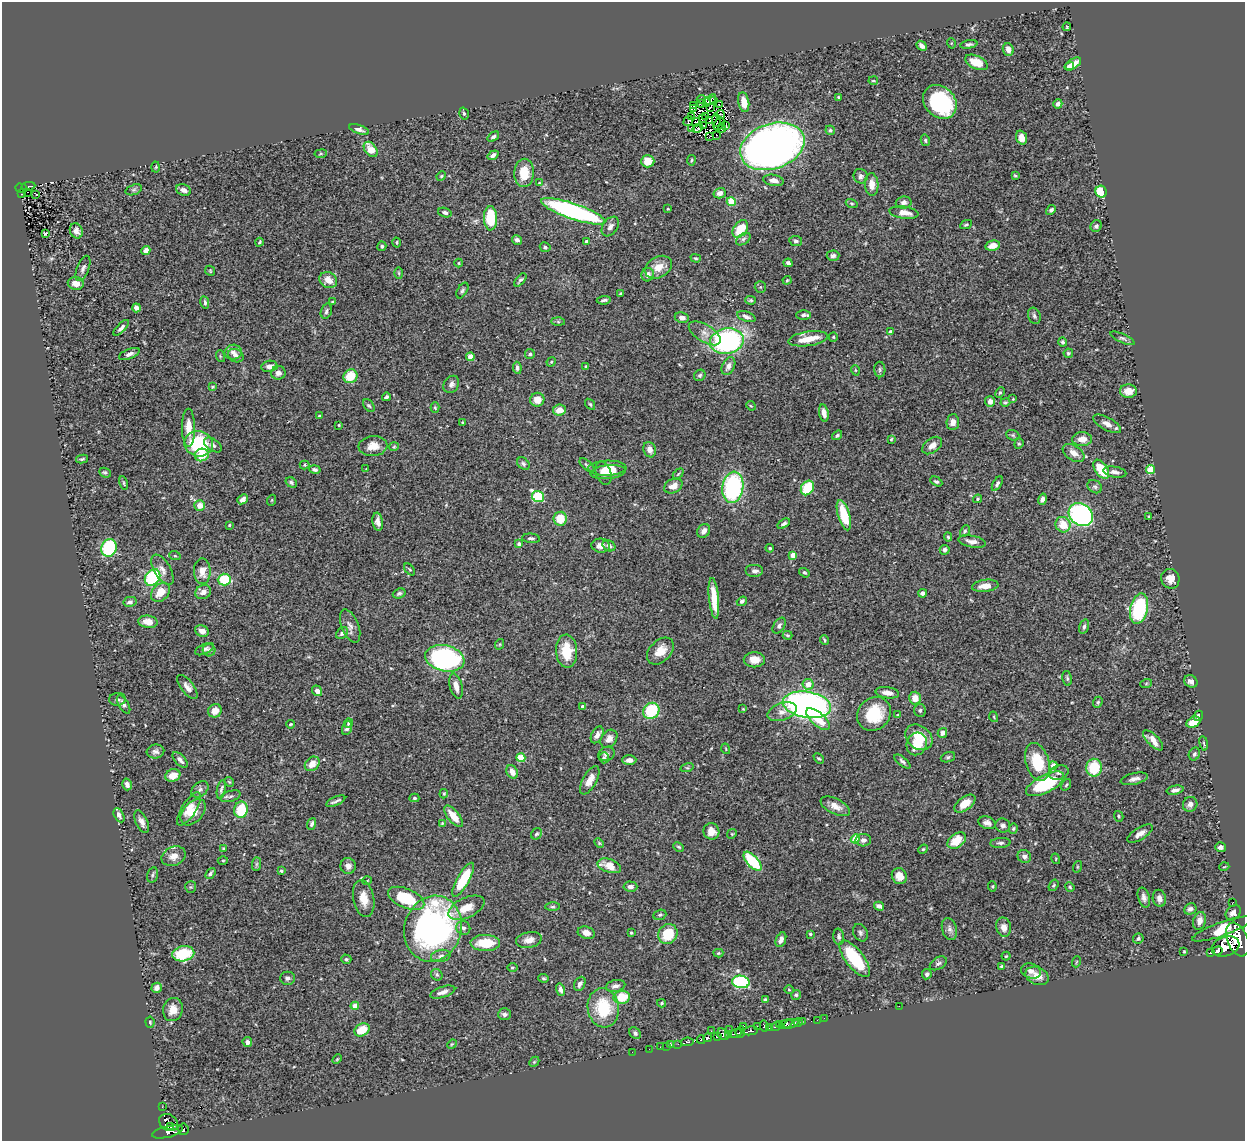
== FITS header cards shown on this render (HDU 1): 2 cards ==
NAXIS1  =                 1243
NAXIS2  =                 1139

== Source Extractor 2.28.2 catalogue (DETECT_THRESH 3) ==
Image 1243 x 1139 px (HDU 1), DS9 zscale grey, 1 PNG px = 1 image px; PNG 1247 x 1143 px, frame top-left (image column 1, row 1139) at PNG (2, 2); each listed source drawn as its Kron ellipse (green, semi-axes under 4 px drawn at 4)
Background 0.491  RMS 0.024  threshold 0.0733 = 3 sigma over >= 5 px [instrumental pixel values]
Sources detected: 484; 4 with non-positive FLUX_AUTO (blend fragments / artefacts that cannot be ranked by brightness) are neither listed nor drawn; the other 480 listed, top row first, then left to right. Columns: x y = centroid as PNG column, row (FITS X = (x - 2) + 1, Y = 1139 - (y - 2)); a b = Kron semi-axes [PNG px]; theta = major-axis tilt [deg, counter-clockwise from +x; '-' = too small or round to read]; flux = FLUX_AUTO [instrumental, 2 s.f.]
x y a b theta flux
1067 27 4 3 - 1.7
951 43 5 3 - 1.5
969 44 8 4 10 3.6
922 46 6 4 -42 7
1008 49 6 5 - 10
976 62 12 6 -25 25
1073 64 9 5 31 14
1069 66 5 4 - 7.7
873 81 5 2 - 1.7
838 97 4 3 - 1.6
701 99 4 2 - 1.7
711 99 6 2 36 1.6
713 101 4 2 - 2.3
707 102 3 2 - 1.3
744 102 10 5 -80 21
940 102 18 15 -46 170
702 104 2 2 - 1.7
1058 104 5 4 - 6
693 105 3 2 - 0.91
719 105 3 2 - 0.95
710 107 3 2 - 1.4
693 109 4 2 - 2.3
464 114 6 4 -73 2.9
720 114 4 2 - 0.85
705 116 4 2 - 0.7
691 117 3 2 - 3.2
703 118 3 2 - 1.1
710 120 3 2 - 1.4
716 120 7 3 -82 3.1
688 121 5 3 - 2.7
696 122 4 2 - 0.79
719 124 7 4 57 3.7
704 126 4 2 - 0.41
726 126 4 3 - 3.4
698 128 5 2 - 2
722 128 4 2 - 1.1
359 129 10 4 -18 6.7
691 129 3 2 - 2.7
830 130 5 4 - 2.7
716 135 3 2 - 2.9
710 136 3 2 - 3.5
493 137 6 4 38 4.1
1022 138 7 5 -70 13
925 140 6 4 -77 2.5
772 146 33 22 19 1100
371 149 8 5 -53 27
321 154 6 3 9 2.1
493 155 6 4 35 6
691 160 5 2 - 1.7
648 161 6 6 - 23
156 167 5 3 - 1.6
524 173 14 10 88 35
441 176 5 4 - 1.9
861 176 7 7 - 5
1015 176 4 3 - 2
774 180 10 5 -11 9.2
539 183 3 3 - 1
872 184 11 7 -87 15
28 186 7 3 10 31
21 188 6 3 -17 18
134 190 8 5 19 3.7
184 190 8 5 -19 7.3
28 192 3 2 - 2.4
1101 192 6 5 - 71
720 193 6 5 - 10
22 194 3 2 - 8
36 194 3 2 - 1.8
731 202 4 4 - 51
852 203 6 4 -18 2.1
904 203 8 6 8 6.2
668 209 4 3 - 1.3
1051 210 5 4 - 3.8
573 211 34 8 -19 380
445 212 7 4 -17 5.3
904 213 14 6 -8 17
490 218 12 6 -88 62
966 225 6 3 26 2.4
1096 226 6 5 - 4.3
610 227 11 7 55 7.3
740 229 10 6 52 38
76 231 8 6 -67 7.8
45 234 3 3 - 1.9
743 239 8 5 36 3.8
517 240 5 4 - 5.5
586 241 4 3 - 3
796 241 6 5 - 3.7
259 242 4 3 - 2.1
397 242 5 4 - 2.1
382 246 5 4 - 2.9
993 246 7 5 12 11
545 247 5 4 - 3.2
146 250 5 4 - 9.2
833 256 6 5 - 3.9
696 258 5 4 - 1.9
459 263 4 4 - 1.6
788 263 4 4 - 4.2
659 267 14 10 28 18
83 268 13 6 69 6.6
210 271 5 4 - 2
399 273 6 4 -88 2.1
648 275 7 6 - 7.9
328 280 9 7 -29 17
520 280 8 4 49 4
787 280 4 4 - 1.9
76 283 8 6 -11 16
760 287 6 5 - 2.4
462 290 8 5 60 3.5
621 294 4 3 - 2.1
604 300 7 3 6 3.8
751 300 5 4 - 2.2
205 302 6 4 -79 3
332 302 4 3 - 1.6
136 308 4 4 - 4.8
326 311 8 5 73 4.3
803 315 7 5 -3 5.4
1034 316 8 6 -70 4.1
746 317 9 5 -19 5.7
682 318 7 5 -10 7
558 322 6 4 -1 2.4
121 328 10 4 45 5.6
890 332 4 4 - 7.2
705 333 18 8 -32 14
833 337 5 4 - 2
1123 338 13 4 -24 3.9
808 339 20 7 8 37
727 341 17 12 11 310
1063 342 4 4 - 3
233 352 8 7 - 7.7
1068 353 4 4 - 2.4
129 354 11 5 23 6.9
530 354 5 5 - 3.2
220 356 6 4 -73 1.9
236 356 8 6 -27 6.7
470 357 4 4 - 31
551 362 5 4 - 1.8
269 366 8 5 10 8.4
728 366 9 6 63 6.8
586 367 3 2 - 1.8
517 368 6 4 -82 4.3
880 369 8 5 -89 3.2
855 370 5 3 - 1.4
278 373 7 7 - 7.9
700 375 6 5 - 2.8
350 376 7 6 - 37
451 384 9 7 56 6.1
212 387 4 3 - 1.6
1128 391 8 6 -3 14
1000 393 5 4 - 2.5
386 397 4 3 - 3.3
1013 399 3 3 - 1.2
537 400 7 7 - 18
990 401 5 5 - 8.7
1005 402 5 4 - 2.6
590 404 6 3 -54 2.2
369 406 7 5 -47 2.7
751 406 5 4 - 1.7
435 408 5 4 - 1.9
559 410 6 5 - 18
824 413 9 4 -81 11
319 416 4 3 - 1.4
462 422 4 3 - 1.6
953 422 8 6 84 11
1107 424 15 6 -29 11
339 425 4 3 - 1.5
188 428 19 6 -90 23
837 435 5 4 - 3.1
1013 435 7 5 -21 2.6
891 439 3 3 - 1.6
1082 439 10 7 0 14
199 444 14 12 -16 130
1019 444 5 4 - 2.1
213 445 10 6 -35 5.7
373 446 14 10 6 18
932 446 11 7 38 11
394 447 5 4 - 1.7
650 450 8 6 -72 8.3
1073 453 12 7 -35 12
202 455 7 6 - 27
82 459 6 4 11 2.6
523 464 7 5 -46 3.5
305 465 5 4 - 2
587 465 9 4 -41 3.7
607 468 19 7 2 17
315 469 6 4 -12 3.9
366 469 3 3 - 1.1
1101 469 11 6 -55 55
1151 470 4 4 - 77
608 472 18 7 5 16
1115 472 11 5 -9 7.3
105 473 6 4 -24 2.9
604 473 12 7 -70 11
678 474 6 3 45 1.9
936 481 6 4 -29 3.1
291 482 6 4 -35 3.1
124 483 7 4 -77 2.2
997 484 8 4 59 3.3
673 486 10 7 27 13
733 487 15 10 82 200
1095 487 8 6 -35 3.9
807 488 8 6 56 60
538 497 6 5 - 110
243 499 6 4 40 6
978 499 5 4 - 1.9
1042 499 6 4 75 5.1
272 500 5 3 - 1.7
200 506 5 5 - 17
844 515 16 6 -74 45
1081 515 13 10 -38 410
1149 517 3 2 - 1.6
560 519 7 6 - 31
378 522 9 5 -80 9
784 524 7 3 33 3.7
229 525 4 3 - 1.7
1063 525 8 7 - 27
704 531 7 6 - 8.5
965 531 6 4 61 2.9
948 537 4 4 - 2.6
531 538 9 4 -5 3.8
972 542 14 5 -10 10
519 544 3 3 - 5
601 546 9 7 -4 10
609 546 7 5 -32 6.1
109 548 9 7 71 140
770 548 4 4 - 2.7
945 550 5 5 - 4.9
793 555 4 4 - 19
175 556 6 3 -18 2
410 569 7 3 -50 2.1
162 570 17 8 -59 12
202 571 13 8 -89 16
755 571 9 6 0 5.6
804 573 6 4 -36 2.3
153 578 9 7 52 120
1170 579 10 9 - 15
224 580 6 6 - 65
985 586 13 6 7 16
160 592 11 8 47 27
203 592 8 6 30 9.2
399 593 6 5 - 3.8
923 593 4 4 - 6.1
714 598 20 5 -84 29
742 601 5 4 - 4.5
130 602 6 5 - 4.6
1139 609 15 8 77 140
148 622 9 6 -7 17
350 626 17 8 -69 10
779 626 9 5 57 4.6
1084 626 7 5 74 4.8
202 631 7 5 -23 9.8
342 633 7 5 45 4.5
787 635 5 3 - 1.9
824 640 5 3 - 2.2
500 644 5 3 - 1.7
204 649 10 5 25 4.6
209 650 6 6 - 3.9
567 651 16 10 -86 43
660 651 16 10 45 23
445 658 20 13 -12 310
754 660 10 7 -1 16
1067 678 7 5 -80 3.3
1191 681 7 6 - 6.3
808 684 5 5 - 18
1146 684 6 4 20 2.1
456 686 13 6 -76 14
187 687 14 6 -52 9.2
317 691 5 4 - 7.3
887 693 12 5 -7 11
915 698 6 6 - 16
118 699 8 6 2 4.1
1098 702 6 4 68 2.5
123 704 10 5 -59 5.4
807 705 24 13 -9 700
582 706 4 4 - 3.1
743 709 4 4 - 1.3
920 710 6 6 - 3.8
215 711 7 6 - 16
651 711 9 7 41 82
782 712 15 8 18 12
874 714 18 15 44 67
898 715 4 4 - 1.5
1198 716 5 4 - 4.4
994 717 5 3 - 1.7
818 719 14 6 -41 35
1193 722 7 5 25 25
349 723 5 4 - 2.3
290 724 4 3 - 1.7
347 728 7 4 69 5.2
942 733 5 4 - 8.8
597 735 9 5 63 11
919 737 15 11 -39 43
609 739 10 7 53 12
1153 740 13 5 -45 14
1204 743 7 3 -81 2.2
917 744 11 10 - 31
726 749 5 3 - 1.5
155 751 9 7 5 5.8
606 754 8 7 - 6.1
1194 754 6 5 - 3.6
948 757 7 5 20 3
521 758 4 4 - 57
604 758 5 5 - 2.4
819 758 6 4 -44 2.3
180 760 9 5 -47 7.2
629 760 7 5 2 8.2
902 761 9 4 -39 4
1037 762 19 11 -74 61
312 764 8 6 41 16
1053 766 4 4 - 14
687 768 7 4 17 2.2
1094 768 9 8 - 56
512 772 7 5 -61 13
1059 772 10 7 20 6.2
173 775 7 6 - 18
1134 779 14 5 14 8.2
590 780 16 7 61 17
229 782 5 4 - 1.9
127 784 6 4 -74 5.9
1045 784 21 9 27 110
1066 785 6 3 54 2
200 789 10 6 40 5.4
221 789 9 3 77 4.1
1175 790 8 4 12 6.8
444 794 4 3 - 1.9
230 796 10 5 17 4.6
414 798 5 4 - 2.5
336 801 10 2 23 3.9
965 803 12 6 35 23
1190 804 7 7 - 8.5
835 806 16 7 -26 14
189 809 19 7 58 19
241 810 8 7 - 54
193 812 15 9 48 22
119 815 7 4 -62 5.5
453 816 13 6 -51 25
1119 816 5 4 - 2.5
142 822 12 6 -66 8.3
442 823 4 4 - 1.5
987 823 9 6 -21 6.9
312 824 6 4 69 4.1
1003 825 7 7 - 5.6
1013 829 5 4 - 2.3
711 831 8 8 - 16
1140 833 14 6 31 9.7
536 834 6 5 - 3.3
732 834 5 4 - 1.9
855 839 5 4 - 45
863 840 8 6 1 6.3
957 841 10 7 36 30
599 843 6 3 -45 1.7
1000 843 10 5 3 4.9
679 847 5 3 - 2.1
1220 847 5 5 - 6.9
224 848 4 3 - 2.1
923 849 5 4 - 1.9
174 856 12 9 23 14
1024 856 7 6 - 6.2
1056 859 5 3 - 1.3
223 861 5 3 - 1.7
753 861 12 5 -47 76
256 864 7 4 89 3.1
348 866 8 7 - 8.8
609 866 12 6 -18 24
1077 867 6 4 72 1.7
1224 867 5 3 - 1.5
281 871 3 3 - 2
210 873 6 4 51 3.7
152 875 8 5 74 3.4
899 876 8 7 - 17
463 880 19 6 60 72
367 881 4 3 - 1.3
1053 885 6 4 54 2.3
630 886 7 5 -4 6.7
992 886 5 4 - 2
191 887 6 5 - 2.1
1070 887 5 4 - 2.1
1144 897 10 5 -74 6.7
406 898 19 9 -23 82
1159 898 9 6 -78 8.5
364 899 19 10 -79 21
1233 902 3 2 - 1.8
879 906 5 4 - 7.8
553 907 7 3 1 2.6
466 908 19 10 25 24
1190 909 6 5 - 5.1
1233 913 8 6 45 8.6
660 915 6 5 - 3.1
1200 921 9 6 72 10
1004 927 10 7 -78 10
463 928 7 6 - 5.2
433 929 33 28 74 560
949 929 11 7 -74 6.7
1222 929 32 7 20 69
586 933 9 6 -14 10
631 933 3 3 - 2.5
860 933 9 7 -61 4.5
668 934 10 9 - 50
810 934 4 3 - 2
839 937 8 5 -83 4
1138 939 5 5 - 3.6
1237 939 18 10 -68 1800
529 940 13 7 12 12
781 940 8 5 68 6.4
485 943 15 8 -1 45
1226 946 14 10 18 1700
1217 951 5 3 - 220
1184 952 3 3 - 1.4
718 953 5 4 - 1.8
1210 953 4 3 - 80
183 954 11 7 11 72
441 956 10 6 10 6.2
1006 956 4 4 - 1.6
346 959 5 4 - 3
855 959 22 9 -52 98
1076 962 5 3 - 1.3
938 963 9 6 30 4.5
1002 966 4 3 - 2
512 967 5 3 - 1.6
1031 971 10 7 -16 7.1
927 974 5 4 - 3.8
437 975 6 5 - 3.1
1037 976 12 8 -24 15
287 978 7 6 - 4.6
544 978 5 4 - 2.5
741 982 9 6 -9 170
580 984 7 5 62 6.4
615 986 10 6 12 7.3
157 988 5 5 - 9.2
561 990 6 4 -72 6.8
789 990 5 3 - 1.4
443 992 13 5 18 8.6
796 995 5 4 - 2.5
622 997 8 6 8 44
765 1000 4 4 - 3.6
662 1003 4 4 - 1.6
355 1006 4 4 - 21
899 1006 2 2 - 65
603 1008 20 15 -81 76
173 1010 12 9 73 16
504 1014 6 6 - 5.3
824 1018 2 2 - 4.5
817 1020 2 2 - 8.4
802 1021 3 2 - 14
150 1022 5 4 - 2.1
798 1022 4 3 - 25
785 1024 7 4 23 110
791 1024 8 3 21 110
780 1025 4 2 - 94
744 1026 2 2 - 2.4
764 1026 5 3 - 70
757 1027 3 2 - 11
776 1027 5 3 - 100
770 1028 4 3 - 25
362 1030 8 6 30 35
729 1030 3 2 - 8.6
711 1031 3 2 - 2.4
750 1031 8 3 7 180
740 1032 6 4 84 180
635 1033 6 5 - 4
723 1034 6 5 - 380
728 1034 3 3 - 110
735 1034 6 3 15 100
717 1037 4 3 - 90
708 1038 4 3 - 210
701 1040 4 2 - 46
247 1042 5 4 - 5.6
687 1042 6 3 6 78
452 1044 5 4 - 1.8
678 1044 3 2 - 1.4
671 1045 4 2 - 15
666 1046 2 2 - 3.6
660 1047 2 2 - 5.6
649 1049 2 2 - 2.8
632 1052 2 2 - 4
337 1059 5 3 - 1.7
534 1062 6 4 44 2
162 1107 3 2 - 3.5
168 1122 10 8 -36 230
171 1126 4 2 - 98
183 1129 6 5 - 120
167 1132 16 5 14 360
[4 non-positive-flux detections neither listed nor drawn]